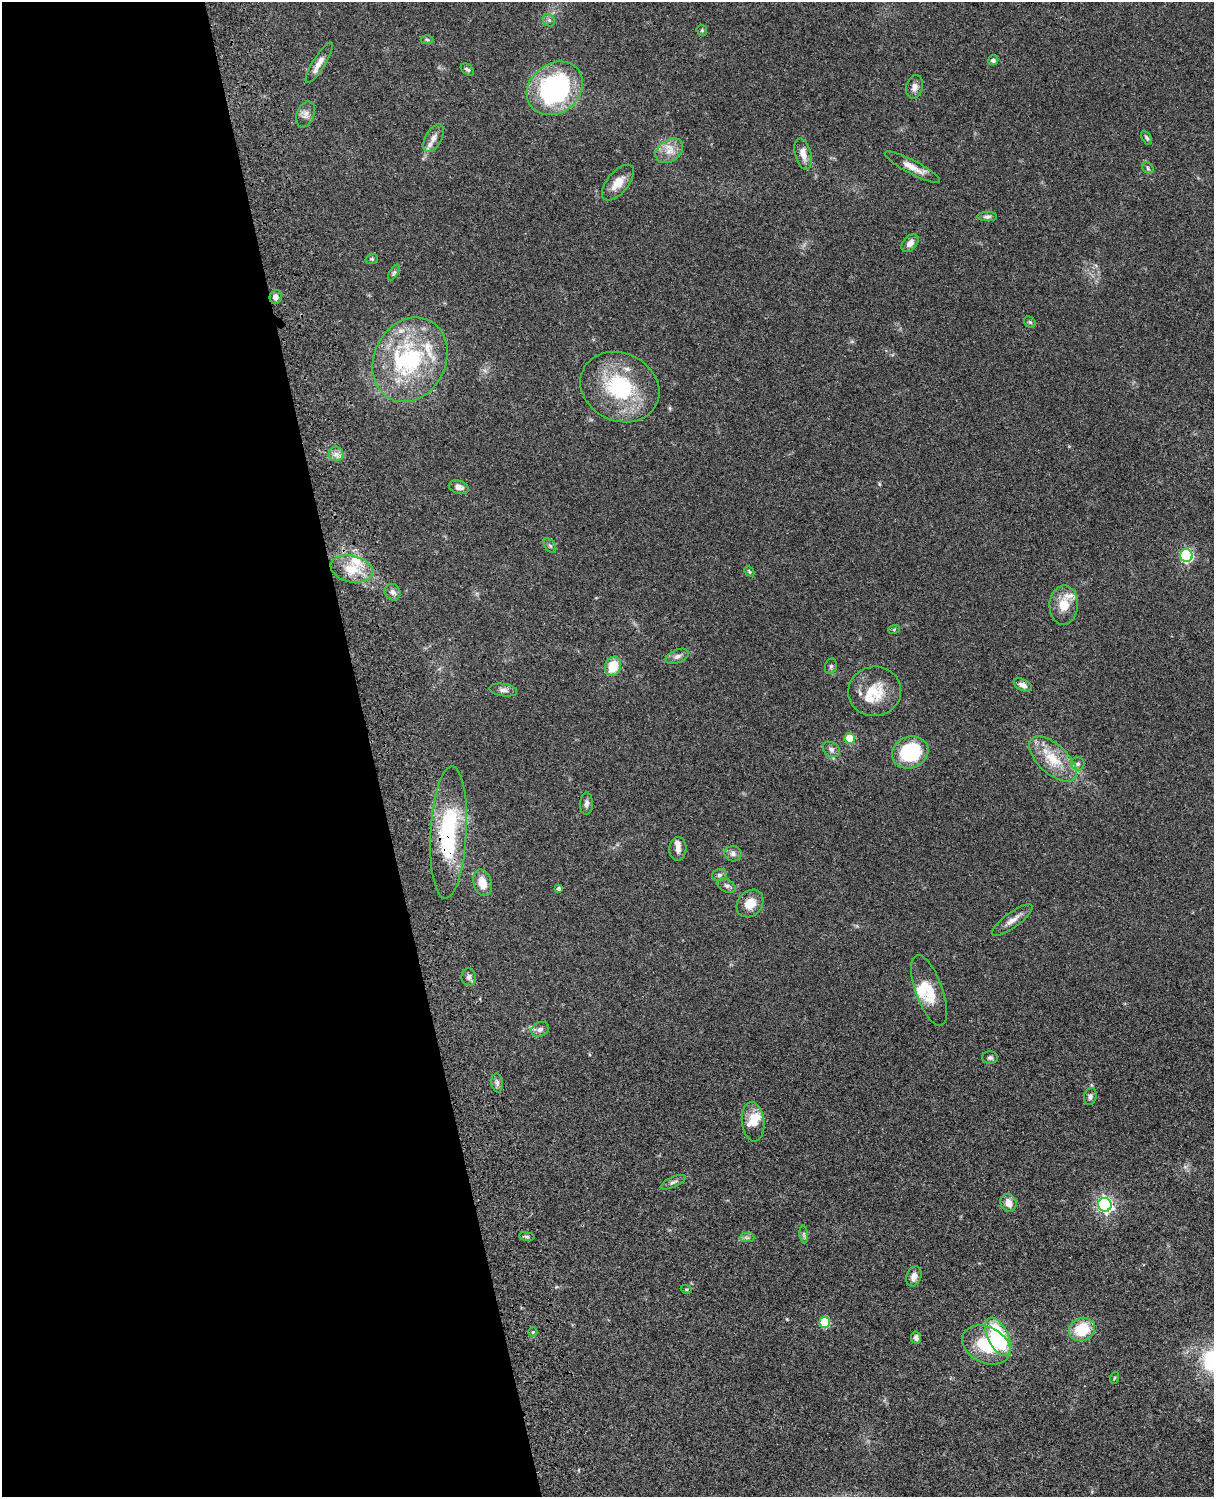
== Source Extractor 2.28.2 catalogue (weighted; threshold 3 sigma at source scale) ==
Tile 5 of 4 x 3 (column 1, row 2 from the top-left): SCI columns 121-1332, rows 1773-3267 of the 5088 x 4927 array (HDU 1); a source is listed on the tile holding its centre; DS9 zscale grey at full resolution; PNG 1216 x 1499 px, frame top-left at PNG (2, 2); each listed source drawn as its Kron ellipse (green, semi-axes under 4 px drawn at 4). Shown black and unused: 31% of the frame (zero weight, under 3 of 4 exposures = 6% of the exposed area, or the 3 px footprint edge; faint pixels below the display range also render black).
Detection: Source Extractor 2.28.2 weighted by HDU 2 'WHT'; one run over the whole footprint, this tile lists its part. Background 0.0771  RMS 0.0058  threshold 0.0259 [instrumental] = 3 sigma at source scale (4.5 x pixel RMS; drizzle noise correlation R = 1.50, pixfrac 1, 0.05/0.05 arcsec/px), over >= 5 px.
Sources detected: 87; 1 inside a brighter object's white glare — neither listed nor drawn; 10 inside a brighter listed object's ellipse — not listed separately; the other 76 listed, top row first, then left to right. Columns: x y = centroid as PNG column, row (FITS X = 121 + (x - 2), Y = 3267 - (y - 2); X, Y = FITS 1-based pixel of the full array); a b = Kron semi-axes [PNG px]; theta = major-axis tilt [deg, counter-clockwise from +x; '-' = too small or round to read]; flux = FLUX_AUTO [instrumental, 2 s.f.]
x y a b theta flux
549 20 7 5 -45 1.4
702 30 6 5 - 0.81
427 40 6 4 -3 0.8
993 60 5 5 - 1.3
319 62 23 6 58 4.5
467 69 7 5 -38 1.2
915 87 12 8 74 2.9
555 88 30 24 38 89
305 114 13 8 67 3.1
433 138 15 8 61 4
1147 138 8 4 -60 1
669 151 15 10 35 6.3
803 154 16 8 -75 5
912 167 31 7 -28 6.3
1148 168 6 5 - 0.88
618 183 21 10 50 7.7
987 217 10 4 0 1.4
910 243 10 6 47 3.3
372 259 6 5 - 0.85
394 273 9 4 58 1.1
276 297 7 6 - 2.7
1030 322 6 5 - 0.86
410 360 44 36 63 66
620 387 41 34 -25 48
336 454 7 7 - 2.4
459 487 10 6 -18 3.3
550 546 8 5 -53 1.1
1186 556 6 6 - 77
352 569 21 13 -12 12
749 571 6 4 -47 0.74
393 592 8 7 - 2.4
1064 605 19 14 88 10
894 629 6 4 20 0.68
677 656 12 6 22 2.4
613 666 10 8 67 14
831 666 8 6 73 1.2
1023 685 10 5 -27 2.9
503 690 14 6 -8 2.4
875 691 26 24 11 18
850 738 5 5 - 15
831 749 9 7 -33 2
910 752 18 15 22 37
1053 759 29 14 -43 17
1078 764 6 6 - 1.7
586 804 11 6 88 2.2
449 832 66 18 87 63
678 849 12 8 88 3
733 854 8 7 - 2.1
719 875 8 5 14 1.4
483 883 14 9 -74 8.3
727 886 10 6 -28 1.7
559 889 4 4 - 1.3
750 903 15 12 48 7.9
1012 920 24 7 36 4.7
469 977 9 7 88 2.1
929 990 37 13 -70 13
540 1029 9 7 22 2.3
990 1058 8 6 -2 1.4
497 1083 9 6 -83 1.7
1090 1097 9 6 75 1.6
753 1122 20 11 -83 8.7
673 1182 13 5 25 1.7
1008 1203 9 8 - 4.8
1105 1205 7 6 - 140
804 1234 9 3 -85 1.1
527 1236 8 4 -8 1
747 1238 7 4 -1 1.3
914 1276 10 7 69 3.4
686 1289 5 3 - 0.55
825 1322 5 5 - 28
1082 1329 13 11 23 19
533 1332 4 4 - 0.66
998 1337 20 10 -64 45
916 1338 6 5 - 1.8
986 1345 25 18 -26 25
1114 1378 6 3 71 0.57
Overlapping masked pixels (flux is a lower limit): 1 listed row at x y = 449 832